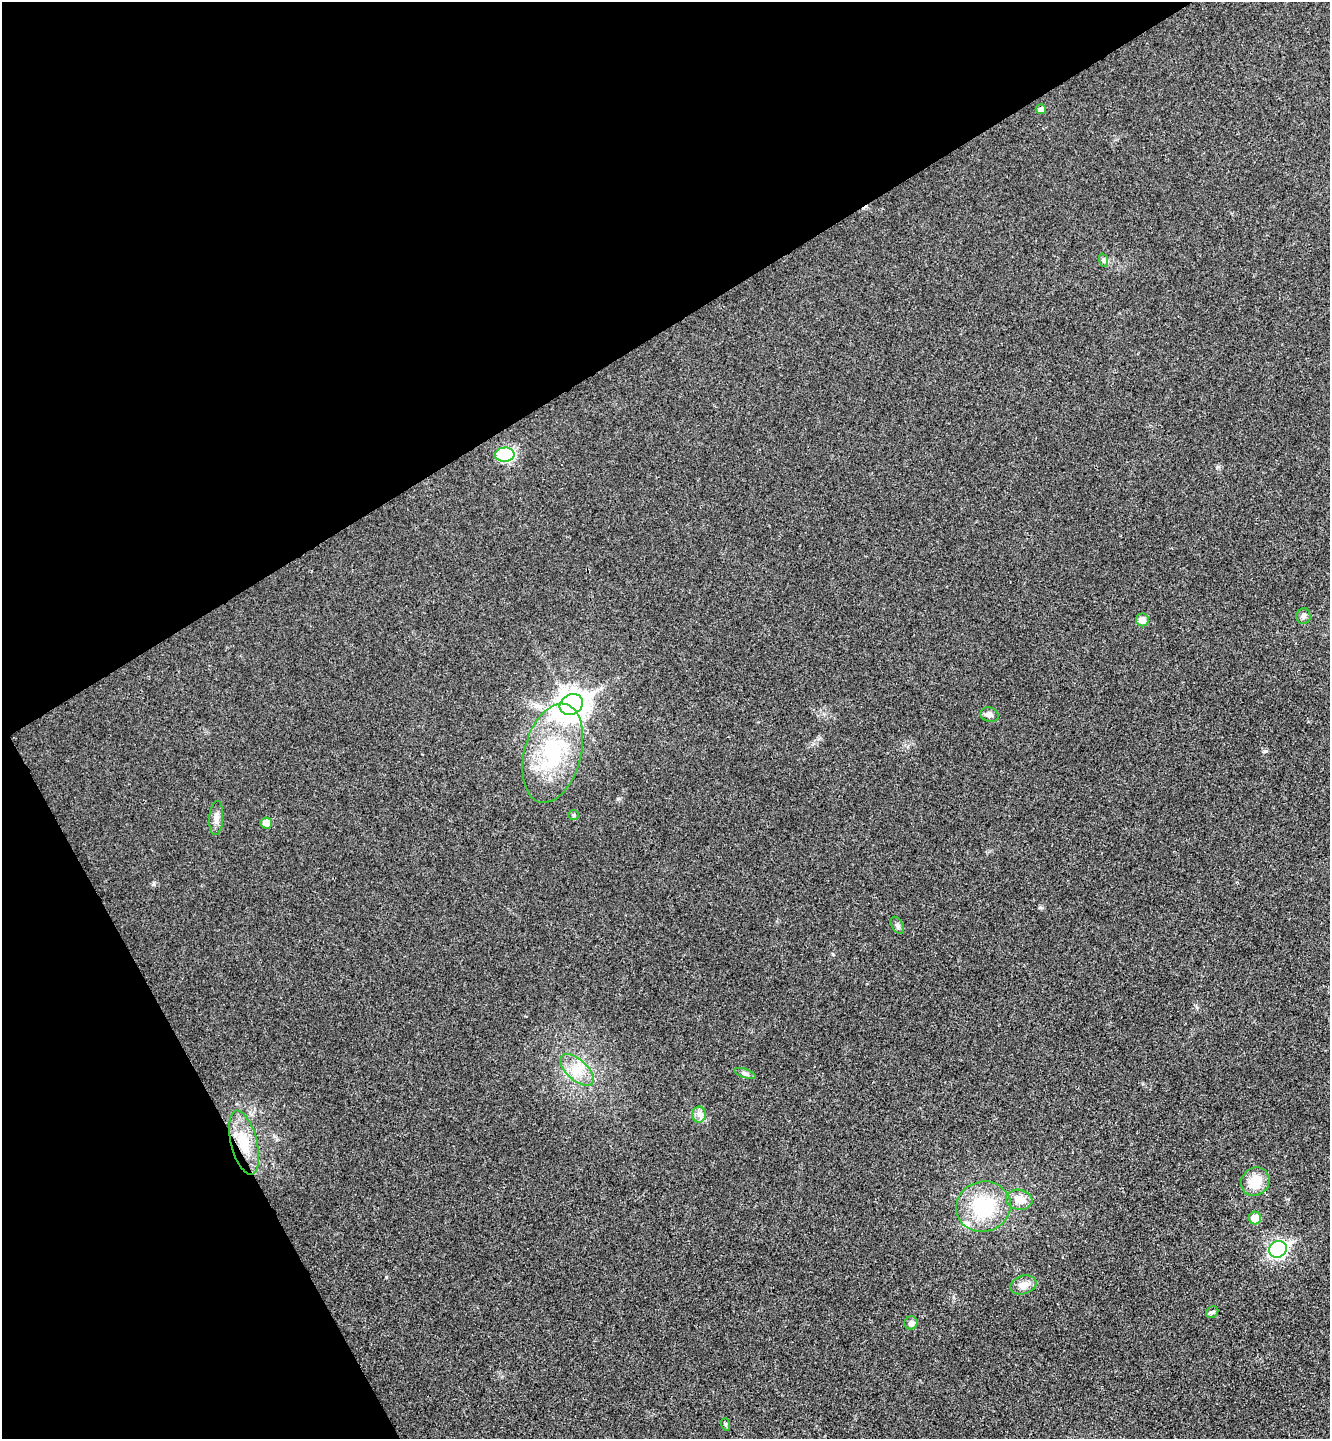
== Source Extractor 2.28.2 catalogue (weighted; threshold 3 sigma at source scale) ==
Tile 5 of 4 x 4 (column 1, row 2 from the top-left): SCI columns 189-1516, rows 2928-4364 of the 5825 x 5852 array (HDU 1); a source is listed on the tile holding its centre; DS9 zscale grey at full resolution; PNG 1332 x 1441 px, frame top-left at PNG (2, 2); each listed source drawn as its Kron ellipse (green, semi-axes under 4 px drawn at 4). Shown black and unused: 31% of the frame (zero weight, under 3 of 4 exposures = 6% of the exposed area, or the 3 px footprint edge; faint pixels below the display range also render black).
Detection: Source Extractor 2.28.2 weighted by HDU 2 'WHT'; one run over the whole footprint, this tile lists its part. Background 0.0204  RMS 0.0063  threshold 0.0285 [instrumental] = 3 sigma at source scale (4.5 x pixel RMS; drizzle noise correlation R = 1.50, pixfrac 1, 0.05/0.05 arcsec/px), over >= 5 px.
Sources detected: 26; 1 inside a brighter listed object's ellipse — not listed separately; the other 25 listed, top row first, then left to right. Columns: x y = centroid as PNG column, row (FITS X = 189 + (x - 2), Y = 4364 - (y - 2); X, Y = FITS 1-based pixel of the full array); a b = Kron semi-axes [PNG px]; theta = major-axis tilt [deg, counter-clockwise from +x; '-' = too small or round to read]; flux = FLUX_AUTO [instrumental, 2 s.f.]
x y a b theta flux
1041 109 5 5 - 2.6
1103 260 7 4 -71 1.1
505 455 10 7 4 51
1303 616 8 7 - 2
1142 620 6 6 - 5.1
571 704 12 10 31 730
990 715 9 7 -19 2.6
553 753 51 28 75 55
573 815 5 5 - 0.92
216 818 17 7 86 3.7
266 823 6 5 - 7.1
897 925 9 5 -61 1.6
577 1070 20 10 -42 10
745 1073 11 4 -19 1.7
699 1114 8 6 90 2.7
244 1143 33 13 -76 19
1255 1182 15 13 46 13
1019 1200 13 10 -9 7.4
983 1207 27 25 18 38
1255 1218 6 6 - 8
1278 1249 9 8 - 160
1023 1285 13 9 17 5.4
1212 1312 7 5 43 1.3
911 1323 7 6 - 2.3
725 1424 6 4 -72 0.8
Unlisted compact peaks at least as high as the median listed source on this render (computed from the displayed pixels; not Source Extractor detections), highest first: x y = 386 1277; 1264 751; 154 884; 1217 467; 618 798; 833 954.